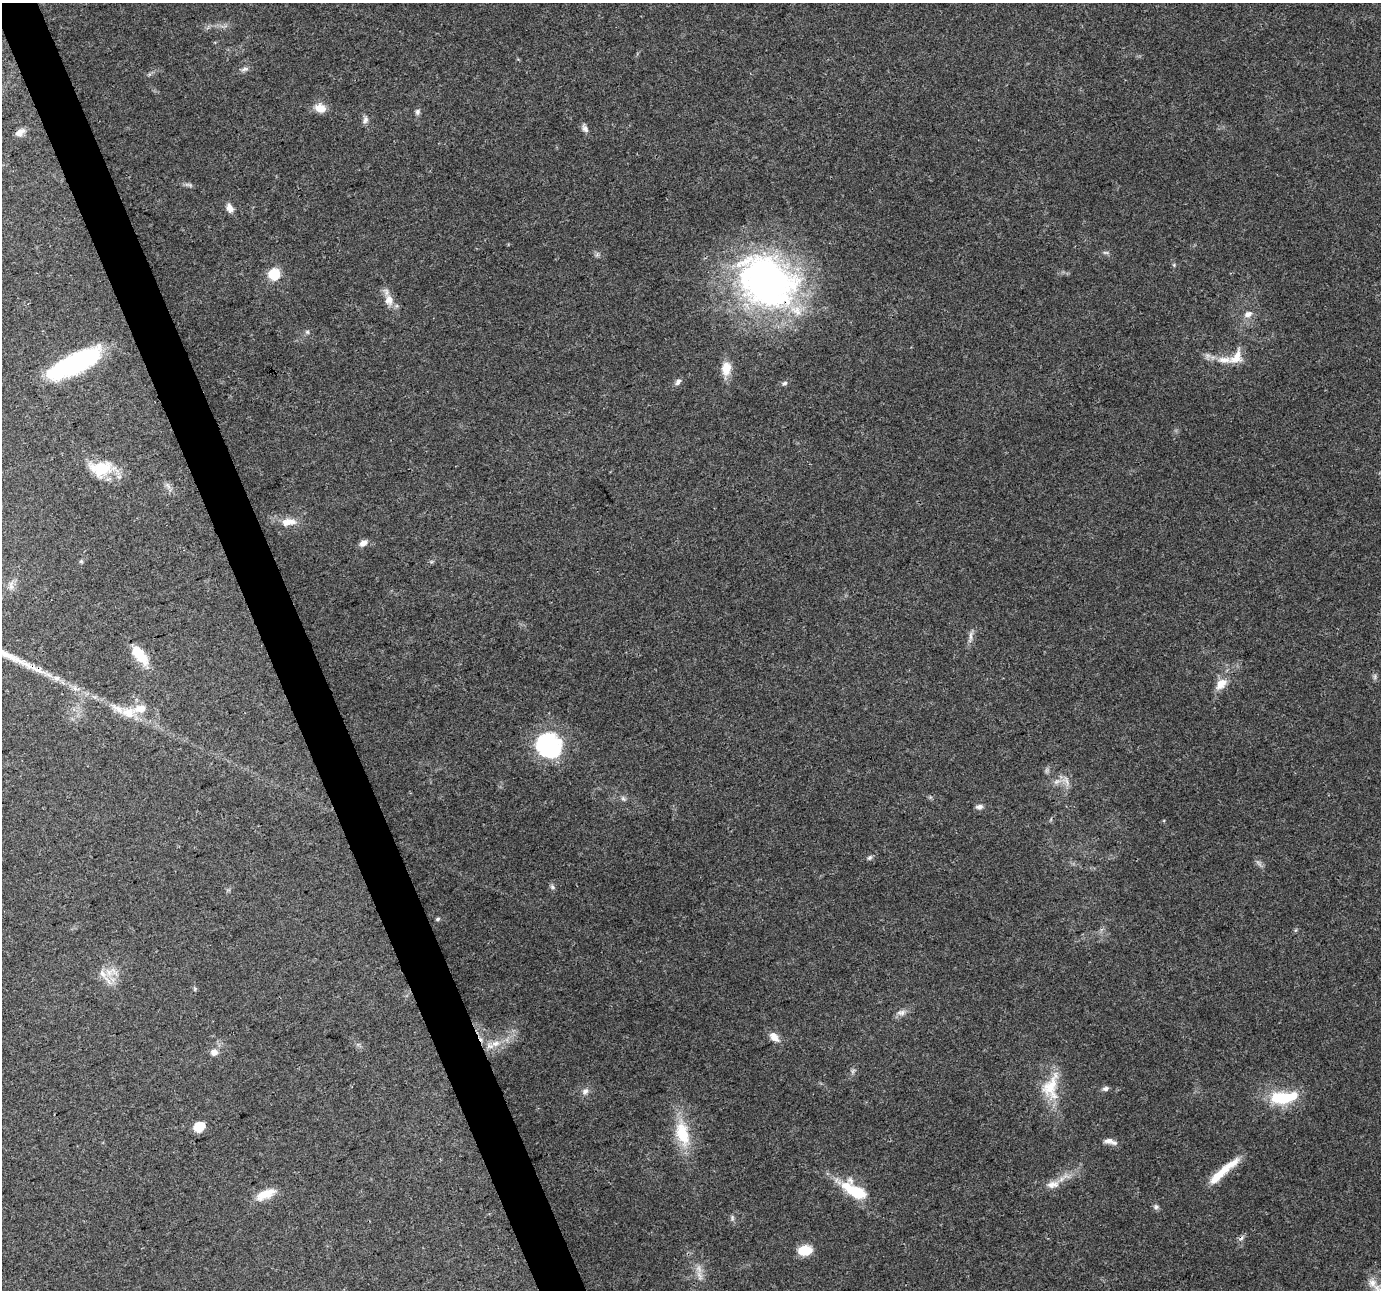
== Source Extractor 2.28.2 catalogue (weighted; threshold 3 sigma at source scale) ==
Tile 11 of 4 x 4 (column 3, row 3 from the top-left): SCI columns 2758-4136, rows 1365-2652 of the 5516 x 5358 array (HDU 1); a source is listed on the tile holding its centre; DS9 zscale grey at full resolution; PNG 1383 x 1292 px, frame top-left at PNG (2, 3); no overlay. Shown black and unused: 3% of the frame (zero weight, under 3 of 4 exposures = <1% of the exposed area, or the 3 px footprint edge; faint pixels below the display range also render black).
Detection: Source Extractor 2.28.2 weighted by HDU 2 'WHT'; one run over the whole footprint, this tile lists its part. Background 0.102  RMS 0.0055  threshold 0.025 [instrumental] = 3 sigma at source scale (4.5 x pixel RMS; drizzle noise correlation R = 1.50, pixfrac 1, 0.0396/0.0396 arcsec/px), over >= 5 px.
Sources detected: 67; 2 too faint to see at this stretch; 3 inside a brighter object's white glare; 1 cosmic-ray / hot-pixel residue — not listed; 5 inside a brighter listed object's ellipse — not listed separately; the other 56 listed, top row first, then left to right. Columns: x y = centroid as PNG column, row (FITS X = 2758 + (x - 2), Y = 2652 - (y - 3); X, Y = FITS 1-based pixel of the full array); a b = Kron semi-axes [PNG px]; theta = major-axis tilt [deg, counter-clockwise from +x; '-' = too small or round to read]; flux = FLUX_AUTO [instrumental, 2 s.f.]
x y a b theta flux
245 69 11 6 13 1.8
320 108 13 10 -22 6.9
417 112 8 6 71 1.5
365 120 10 7 71 2
585 129 10 7 -64 2.2
20 132 12 7 29 3.5
230 208 11 7 -69 3.5
1106 252 9 4 0 1.1
274 274 6 6 - 46
767 281 72 55 -32 220
389 300 14 12 -77 5.7
1248 314 11 8 20 3.3
1236 357 23 13 54 8.1
73 364 49 14 26 110
726 368 18 12 83 8
678 382 9 6 51 1.9
785 383 7 5 17 1.3
101 468 30 19 2 19
288 522 23 10 4 7.2
363 543 10 7 30 3.2
81 561 5 5 - 0.81
11 586 14 6 80 2.5
970 637 20 4 83 2.5
141 657 21 12 -49 12
56 678 9 7 -1 2.6
1221 684 17 11 44 6.8
128 713 21 15 -4 11
550 747 38 32 52 38
1066 781 15 8 -50 3.7
1057 782 11 6 24 2.9
623 799 7 5 -54 1.3
979 807 9 6 3 1.9
870 858 7 5 44 1.2
552 887 8 6 -43 1.2
438 919 6 4 28 0.86
111 972 24 11 4 8.2
901 1012 13 8 11 3
774 1037 13 8 -47 5
495 1043 14 8 16 5.9
214 1052 10 10 - 3.4
1051 1087 40 21 78 20
1105 1089 8 6 4 1.7
585 1091 9 7 43 2.4
1282 1098 30 15 -2 24
199 1127 9 7 27 14
682 1133 38 18 -76 22
1108 1141 14 7 -4 3.2
1218 1176 34 10 44 12
1053 1184 19 10 10 5.8
855 1191 27 12 -32 28
265 1194 27 10 24 9.4
1156 1207 8 6 -25 1.5
732 1217 8 3 85 1
805 1250 12 8 5 15
699 1269 12 7 -61 3.9
1372 1283 14 11 -68 4.9
Overlapping masked pixels (flux is a lower limit): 1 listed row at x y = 767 281